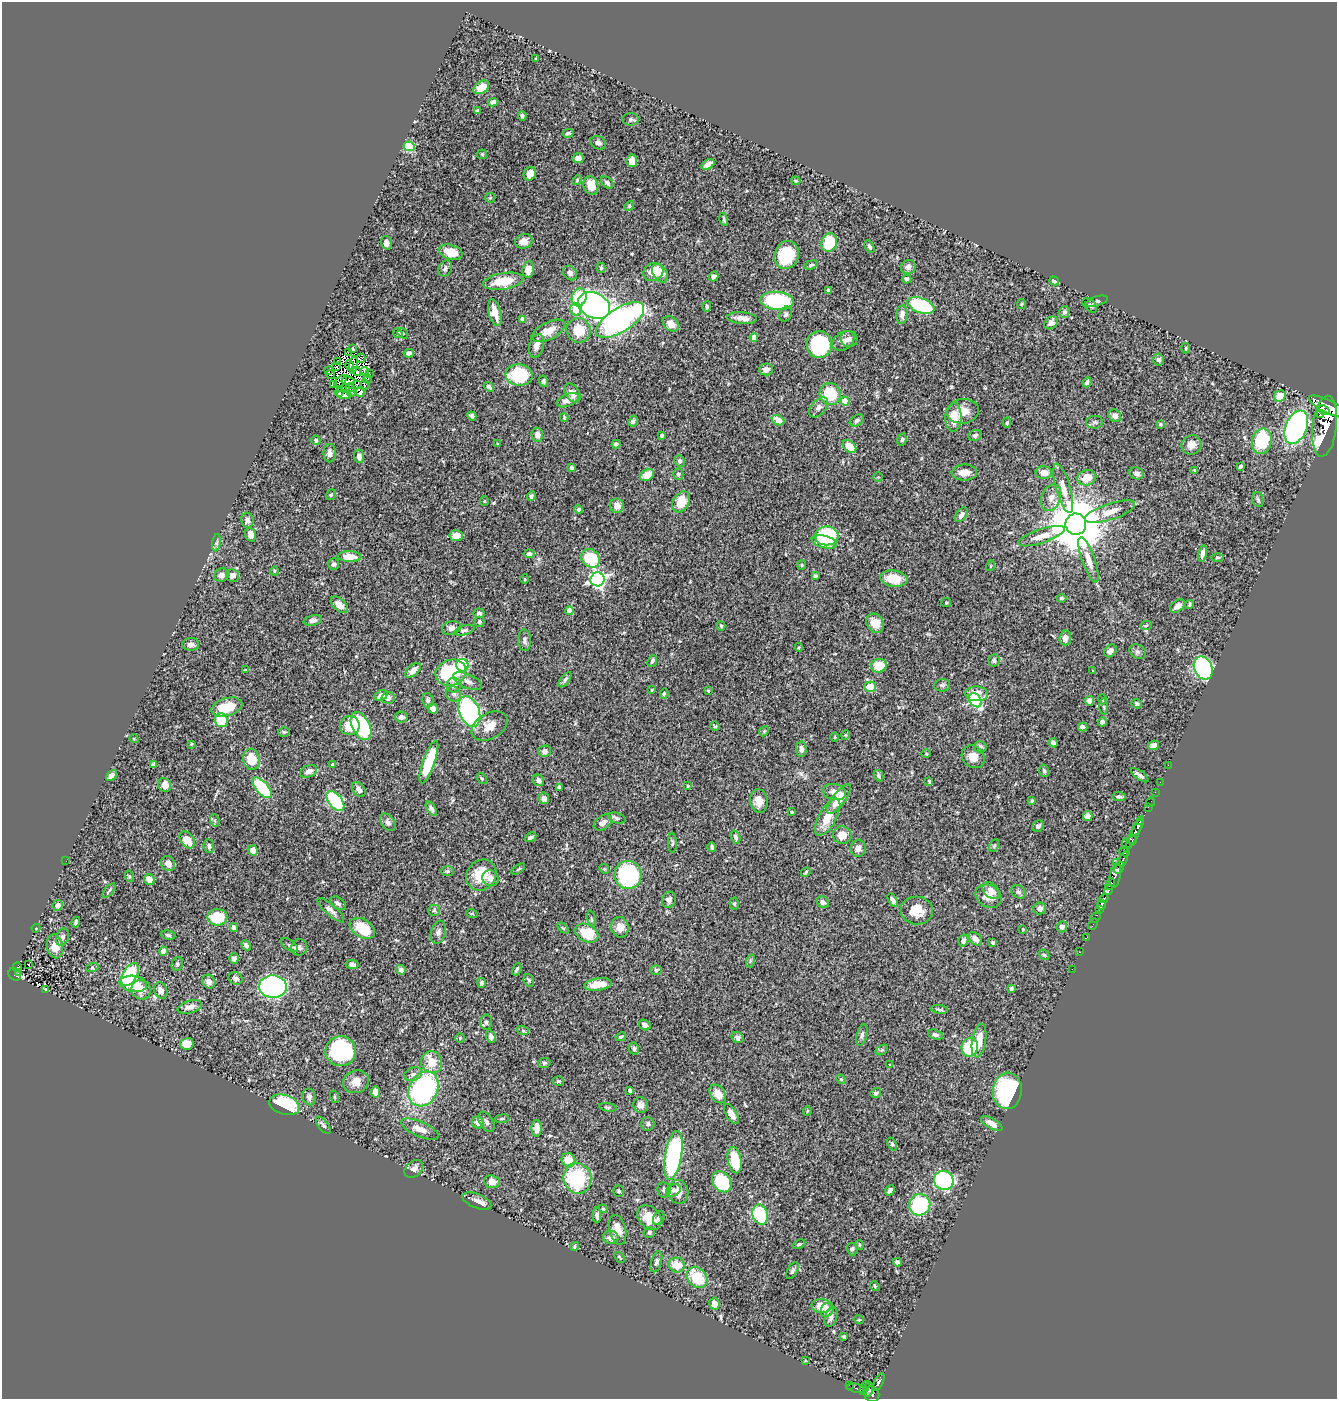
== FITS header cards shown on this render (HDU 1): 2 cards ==
NAXIS1  =                 1335
NAXIS2  =                 1397

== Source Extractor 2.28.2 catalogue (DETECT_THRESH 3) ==
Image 1335 x 1397 px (HDU 1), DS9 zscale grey, 1 PNG px = 1 image px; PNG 1339 x 1401 px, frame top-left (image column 1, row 1397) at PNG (2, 2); each listed source drawn as its Kron ellipse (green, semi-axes under 4 px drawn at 4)
Background 0.542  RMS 0.02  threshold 0.0593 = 3 sigma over >= 5 px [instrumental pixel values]
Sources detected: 493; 9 with non-positive FLUX_AUTO (blend fragments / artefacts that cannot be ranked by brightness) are neither listed nor drawn; the other 484 listed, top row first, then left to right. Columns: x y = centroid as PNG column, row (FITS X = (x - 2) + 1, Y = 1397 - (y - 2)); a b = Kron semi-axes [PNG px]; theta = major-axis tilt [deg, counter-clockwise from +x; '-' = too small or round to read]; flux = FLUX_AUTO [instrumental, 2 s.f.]
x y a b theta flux
536 59 3 2 - 1.5
481 87 8 5 35 17
493 102 5 4 - 4.7
477 110 4 3 - 1.8
522 116 4 3 - 2.4
630 119 8 6 -4 3.1
568 133 5 4 - 2.8
598 143 8 6 -27 5.3
409 146 6 5 - 83
482 154 5 4 - 1.6
578 158 5 5 - 5.4
632 161 6 5 - 9.8
708 164 7 4 33 9.7
530 174 7 6 - 13
577 180 5 4 - 1.7
796 181 5 3 - 1.8
607 183 7 5 -42 3.4
591 185 9 7 -72 19
490 198 5 5 - 1.5
629 206 5 4 - 1.7
724 219 7 4 -75 2.2
524 241 9 7 16 11
386 243 7 5 -72 5.2
829 243 9 7 70 60
870 247 6 4 -61 2.2
451 252 12 7 -16 25
786 255 14 12 71 64
811 265 7 4 16 2.4
908 267 7 7 - 5.6
445 268 8 6 62 4.4
601 268 5 4 - 1.9
528 269 8 5 83 14
653 272 10 9 - 28
570 273 8 6 -51 5.8
660 273 10 7 -60 18
714 276 5 4 - 5.4
907 279 5 4 - 3.1
503 281 20 8 9 33
1054 281 5 4 - 3.7
829 290 4 3 - 1.8
579 297 9 7 74 46
777 301 17 9 -4 140
1097 301 11 5 16 4.3
1021 304 5 3 - 1.2
594 305 17 12 -25 430
1090 305 9 5 -45 2.6
921 306 14 7 -20 130
707 307 5 4 - 2.3
576 309 6 6 - 28
1064 312 6 5 - 3.1
495 313 14 6 -75 15
786 314 8 6 66 3.3
902 314 9 5 86 6.1
742 318 15 5 -5 10
522 319 4 4 - 4.3
620 320 27 12 32 350
1051 323 7 5 37 5.7
671 324 9 6 -42 13
578 330 12 12 - 32
548 331 18 8 26 17
398 333 5 4 - 1.5
403 333 5 5 - 1.7
754 337 4 4 - 8.4
849 339 8 8 - 4
843 341 12 8 34 7.6
819 345 13 12 - 96
536 346 12 7 74 8.8
1186 348 5 3 - 1.4
353 349 4 3 - 1.8
349 353 3 2 - 0.086
409 353 5 4 - 5.4
361 358 4 2 - 1.9
1158 360 6 5 - 3.9
337 362 3 2 - 2.5
349 365 5 3 - 1.3
353 365 8 2 82 0.032
336 367 3 2 - 0.64
766 369 7 6 - 6.5
329 371 3 2 - 0.42
357 371 4 2 - 1.9
365 371 4 2 - 1.4
369 373 4 2 - 1.4
331 374 5 2 - 0.39
519 375 13 10 -7 80
367 379 4 2 - 3.6
340 381 8 3 42 1.3
348 381 7 2 -7 2.3
543 381 5 4 - 2.7
1087 382 5 4 - 4.2
333 385 3 2 - 1.7
356 385 4 2 - 2.5
364 385 5 4 - 1.3
489 387 6 4 -41 3.2
346 388 4 2 - 2.7
350 388 4 2 - 0.69
339 392 4 2 - 1.3
360 392 5 3 - 5.6
351 393 4 3 - 0.55
572 393 11 7 -53 9.3
830 394 11 10 - 48
344 395 7 3 -8 2.2
1280 396 6 5 - 24
568 400 11 6 22 8.4
845 401 4 4 - 28
818 407 12 7 46 5.9
1329 407 22 6 -26 2100
1324 410 6 3 -30 2200
963 411 16 12 9 16
1320 414 4 3 - 180
472 416 5 4 - 3.4
1115 416 7 6 - 8.4
953 417 15 8 88 22
564 418 4 3 - 1.4
778 420 7 5 -25 18
857 420 8 5 34 3.4
633 421 6 4 60 3.2
1095 422 8 6 0 3.7
1007 423 5 4 - 2.3
1160 424 3 3 - 1.5
1325 426 30 12 84 2400
1296 427 17 10 67 390
537 435 7 6 - 8
662 435 4 3 - 2.3
975 435 7 5 27 2.7
902 439 6 4 83 2.5
316 440 5 4 - 2.4
1262 441 13 9 77 74
498 444 4 3 - 1.3
616 444 4 4 - 3
1191 445 10 9 - 11
849 446 8 5 -39 21
330 453 9 6 -90 5.4
359 456 7 5 -85 6.5
680 461 6 5 - 3.7
1240 466 4 3 - 2.8
571 468 4 4 - 2.2
1195 470 3 3 - 2.3
964 473 13 8 0 11
1044 473 8 6 3 12
1137 473 7 6 - 4.9
678 474 5 5 - 3.2
647 475 7 5 28 17
878 477 5 5 - 1.8
1087 478 9 7 16 21
1063 488 25 7 -74 17
331 495 6 5 - 2.1
531 496 5 4 - 2.9
1051 498 14 9 70 11
1258 500 8 5 -74 2.8
484 501 5 4 - 1.5
681 502 11 7 60 33
617 506 7 7 - 10
579 509 4 4 - 2.9
1110 512 26 8 18 16
961 515 8 5 53 5
247 520 8 6 -80 4.9
1076 524 10 10 - 10000
251 535 7 5 -73 8.9
456 536 7 5 5 16
826 536 12 9 0 98
1041 536 24 7 18 15
824 542 13 6 -13 41
217 543 9 4 81 3
529 554 5 4 - 3.1
1203 554 8 4 79 6.4
349 557 12 5 -3 18
1218 557 6 3 1 1.5
591 558 10 8 -42 57
1088 560 24 6 -71 14
334 564 5 5 - 4.1
802 565 5 4 - 1.4
990 566 5 3 - 1.1
274 571 4 4 - 1.6
221 575 7 6 - 8.3
233 575 6 6 - 8
815 576 4 3 - 2.7
525 579 4 4 - 1.5
598 579 7 7 - 350
894 579 13 8 -8 30
1061 598 5 4 - 2.4
946 603 5 4 - 1.6
339 605 10 6 -44 11
1189 605 4 3 - 2.1
1177 606 8 5 39 7.3
569 611 4 4 - 16
479 613 5 5 - 3.5
313 620 9 5 11 4
480 622 5 5 - 2.5
875 623 10 8 -58 16
1146 625 6 4 5 1.6
721 626 5 3 - 1.6
451 628 9 6 14 5.7
464 630 10 4 17 3
1065 638 7 6 - 8.3
525 640 11 6 -86 4.5
191 644 8 6 2 5.6
799 647 4 4 - 1.4
1110 651 7 5 47 7.5
1138 652 9 6 -31 3.9
652 661 6 4 67 3.9
994 661 6 5 - 2.5
462 665 6 6 - 110
879 666 8 6 17 27
1203 668 12 9 -66 240
245 670 4 3 - 1
413 670 9 5 42 11
1093 671 3 3 - 1.3
451 673 15 13 20 95
565 680 9 4 53 3.1
468 681 15 7 -25 7.3
454 685 7 7 - 6
942 685 8 6 2 3.5
870 687 6 5 - 23
652 690 4 3 - 1.2
708 691 4 3 - 1.2
454 694 8 7 - 4.3
664 694 5 4 - 2
977 694 11 7 -1 18
381 695 7 5 25 7.5
388 698 6 6 - 5
1102 699 5 3 - 1.2
428 700 7 6 - 4
975 700 7 5 -53 160
1089 701 5 4 - 7.1
1137 704 5 4 - 3.1
1104 706 8 4 -87 2.1
227 707 16 9 17 32
433 709 5 5 - 7.8
469 711 16 10 -68 200
401 717 6 5 - 4.5
221 720 7 6 - 41
1102 722 5 4 - 4.8
350 726 10 9 - 25
361 726 15 8 -63 110
489 726 19 12 30 17
715 726 5 4 - 1.6
1083 727 5 4 - 6.6
764 731 5 4 - 1.8
284 732 5 4 - 2.2
846 735 5 3 - 0.97
835 737 4 3 - 1.3
134 739 4 3 - 1
1053 743 4 4 - 9.6
191 744 3 2 - 1.4
1153 745 5 5 - 6.2
980 747 6 5 - 3.6
801 749 8 5 90 5.4
545 751 6 5 - 5
926 754 4 3 - 1.1
973 757 12 10 -45 14
251 759 10 8 -76 30
429 762 22 6 70 58
153 765 4 3 - 2.2
332 765 4 3 - 1.4
1168 765 2 2 - 4
309 771 9 6 24 6.5
1044 771 6 5 - 2.6
111 775 6 4 48 4.6
878 775 6 4 -62 2.7
1140 775 10 3 -36 4.4
482 778 6 4 -54 1.7
538 780 6 5 - 4.8
929 781 3 3 - 1.5
1160 782 2 2 - 5.7
165 785 7 6 - 10
688 786 3 3 - 1.1
559 787 4 3 - 2.4
262 788 13 6 -48 90
359 790 8 6 -51 5.3
834 792 12 8 -14 10
1155 792 2 2 - 5.8
1119 796 6 4 -5 2.4
544 798 6 5 - 6
839 799 18 6 53 28
335 801 12 6 -51 110
759 801 12 8 -82 12
1032 801 3 3 - 1.7
1150 802 5 2 - 8.8
1148 807 2 2 - 3.7
431 809 8 4 -57 4.4
792 812 3 3 - 1.1
1088 816 5 4 - 9
828 817 21 8 61 26
617 818 9 5 -16 2.8
215 820 6 4 -72 1.7
388 822 10 6 -53 4
603 822 10 6 35 6.2
1140 822 4 3 - 150
1038 826 6 5 - 3.5
1138 826 11 4 63 460
1134 834 16 4 64 410
842 835 9 8 - 14
531 837 6 3 30 3.7
735 837 7 4 -71 3.7
187 840 9 6 -55 20
1132 840 4 2 - 76
672 843 10 3 -88 1.9
1126 843 5 3 - 49
994 845 7 4 62 2.1
209 846 7 5 -83 3.6
712 847 5 4 - 3.1
858 848 8 7 - 6.9
253 850 5 5 - 9.7
1124 852 5 4 - 140
1123 859 8 3 66 180
66 861 2 2 - 1.3
1117 862 4 3 - 14
168 863 8 6 -65 10
1119 868 6 3 66 150
518 869 8 3 34 1.5
604 869 5 4 - 1.7
448 871 6 5 - 2.2
806 872 5 3 - 1.9
481 875 16 14 52 39
628 875 14 13 - 170
1115 875 12 5 80 210
129 876 6 4 -72 1.6
490 878 8 7 - 8
149 880 6 5 - 11
1110 884 6 4 65 580
109 890 9 2 50 1.8
1108 890 5 3 - 170
991 891 10 7 -42 9.2
1018 892 7 6 - 3.6
988 896 13 11 -31 15
1104 898 4 3 - 210
669 900 8 6 68 4.4
893 900 7 4 -59 3.9
823 902 6 5 - 4.3
338 903 8 5 -35 4.1
734 904 6 4 88 1.9
58 905 5 5 - 5.5
1101 905 5 3 - 220
1040 908 6 6 - 4.4
1100 909 4 3 - 190
331 910 17 5 -42 6.1
434 910 6 5 - 2.3
917 910 16 14 -4 21
472 914 6 3 -19 1.3
217 917 10 8 -1 47
1096 917 6 3 51 34
591 919 8 3 -79 1.9
76 922 5 3 - 2.9
1093 924 6 2 63 17
620 927 10 9 - 11
1062 927 6 5 - 4.5
36 928 4 4 - 1.3
234 928 4 4 - 6
362 928 14 9 -32 38
563 928 6 4 -43 1.7
1023 929 3 3 - 0.98
438 932 12 7 75 5.9
587 933 12 8 -27 44
168 935 7 4 -9 3
62 937 9 6 68 4.8
1087 937 3 2 - 8.4
975 939 8 5 -42 6.9
963 940 6 5 - 4.9
993 942 3 3 - 2.4
246 945 5 4 - 3.9
290 945 10 5 -35 3.9
55 946 12 8 -79 18
299 947 8 8 - 4.5
163 951 4 4 - 18
1080 952 2 2 - 4.2
1044 955 6 4 -41 1.8
234 959 5 4 - 6
750 961 6 4 72 2.1
177 964 7 5 69 2.6
352 964 6 4 -4 4.7
29 965 3 2 - 1.5
17 967 5 3 - 23
92 968 6 4 19 2.1
517 969 6 3 64 2.4
1072 969 2 2 - 6
401 970 5 4 - 5.2
656 970 5 5 - 2.7
18 973 3 2 - 16
15 974 7 5 -45 92
130 974 13 7 60 93
235 978 7 6 - 4.8
529 980 7 5 -68 2.1
209 982 7 6 - 7.2
481 983 5 4 - 3
133 984 14 8 -8 36
598 984 14 6 8 28
273 987 14 11 -3 370
1011 988 4 3 - 2.1
45 989 3 2 - 0.78
141 990 10 9 - 11
161 990 8 6 -66 7.9
190 1007 12 6 15 7.6
939 1009 9 3 -8 2.3
486 1022 7 6 - 3.2
645 1025 6 5 - 5.5
523 1031 6 4 -19 1.8
862 1035 11 5 75 3.6
935 1035 8 5 -18 3.7
491 1037 6 5 - 5.8
621 1037 5 4 - 2.3
738 1037 6 5 - 4.4
460 1038 5 4 - 1.3
979 1040 17 7 81 20
187 1044 7 6 - 17
970 1047 9 8 - 67
634 1048 6 5 - 2.6
882 1050 7 4 34 2.3
341 1051 15 15 - 150
432 1062 11 10 - 21
544 1063 6 5 - 2.2
890 1065 3 2 - 0.93
413 1074 9 6 20 4.9
841 1079 5 4 - 1.5
558 1081 5 4 - 1.8
356 1082 13 11 19 13
424 1089 18 14 63 220
630 1090 4 3 - 5
1007 1091 18 14 85 190
376 1092 5 4 - 12
876 1093 5 4 - 2.8
718 1094 10 7 -54 14
309 1097 8 6 -76 4
335 1097 6 4 -71 1.7
284 1105 15 9 -18 70
641 1105 8 7 - 6.8
608 1107 9 3 -9 1.8
807 1111 4 3 - 1
731 1114 11 5 -59 11
502 1119 7 3 8 1.9
478 1122 6 5 - 7.5
486 1122 11 6 -57 5.2
992 1123 12 5 -29 9.3
648 1124 6 6 - 3.7
323 1125 10 5 -52 3.5
537 1128 8 5 -89 13
420 1129 20 7 -24 12
892 1144 7 4 -66 2.2
674 1155 24 8 80 230
568 1160 7 6 - 23
735 1160 13 6 -78 42
414 1169 10 7 40 7.9
577 1178 15 13 -72 110
944 1180 10 9 - 200
492 1182 8 6 -6 8.5
722 1182 11 8 -54 80
664 1190 8 6 -82 3.8
673 1190 8 5 29 5.1
890 1190 5 4 - 5.6
619 1191 6 5 - 2.2
678 1192 12 10 -81 20
477 1201 15 7 -22 8.8
920 1205 11 10 - 130
603 1209 4 3 - 1.5
597 1215 8 4 -88 4.5
760 1215 10 7 -72 77
649 1218 14 10 -47 26
659 1218 7 5 60 4.2
618 1230 15 8 -76 17
649 1232 6 5 - 3.2
611 1237 8 6 -10 6.8
799 1244 7 4 23 2.3
860 1245 5 3 - 1.5
575 1246 4 4 - 2
852 1249 6 5 - 3.7
620 1257 6 3 -49 1.6
656 1262 11 5 73 3.7
897 1262 4 4 - 4.2
677 1265 8 7 - 21
793 1271 9 5 62 3.4
697 1277 12 9 -47 43
875 1286 5 4 - 1.7
714 1304 6 5 - 12
821 1306 10 7 -2 17
827 1310 7 6 - 8.1
831 1317 10 6 70 5.5
859 1320 5 3 - 1.1
844 1336 3 3 - 1.7
805 1361 4 2 - 0.98
879 1382 9 3 63 70
849 1385 2 2 - 4.6
856 1388 9 4 -11 35
864 1388 7 4 65 150
869 1389 7 4 86 190
872 1394 8 7 - 240
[9 non-positive-flux detections neither listed nor drawn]